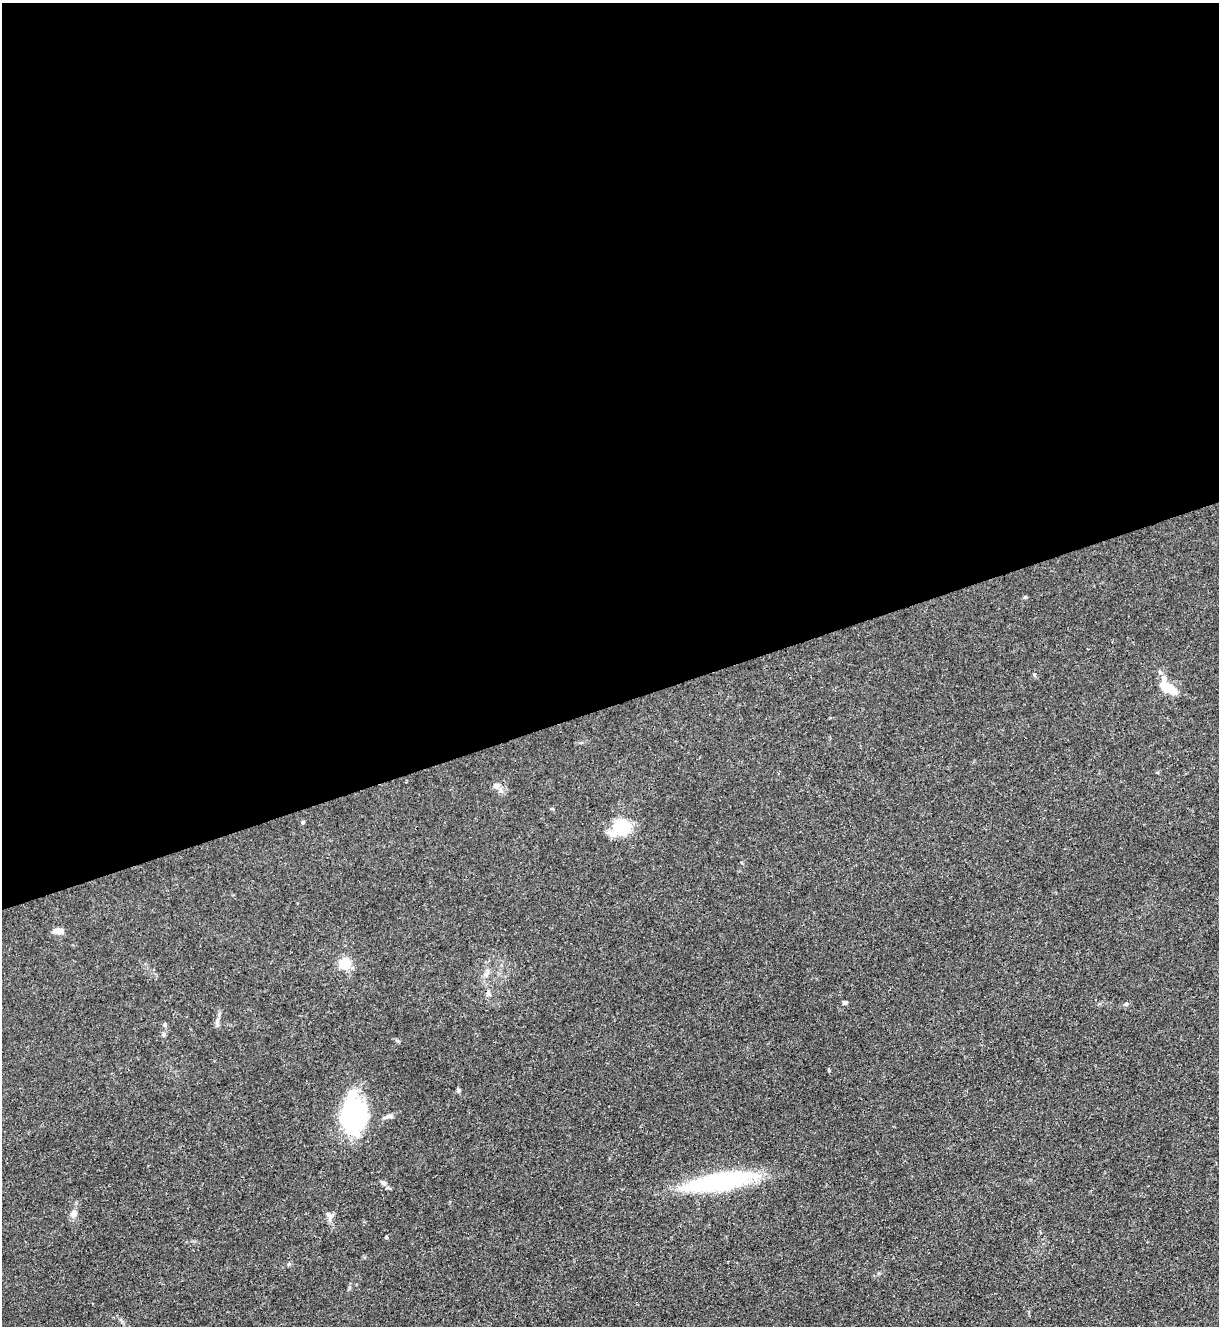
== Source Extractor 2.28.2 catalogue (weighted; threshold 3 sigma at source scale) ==
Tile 2 of 4 x 4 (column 2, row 1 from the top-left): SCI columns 1364-2580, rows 3978-5301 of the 5287 x 5305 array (HDU 1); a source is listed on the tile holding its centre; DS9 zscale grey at full resolution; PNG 1221 x 1328 px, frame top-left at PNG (2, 3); no overlay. Shown black and unused: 53% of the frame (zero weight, under 3 of 4 exposures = <1% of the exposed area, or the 3 px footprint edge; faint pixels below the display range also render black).
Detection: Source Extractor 2.28.2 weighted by HDU 2 'WHT'; one run over the whole footprint, this tile lists its part. Background 0.0279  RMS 0.0026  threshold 0.0119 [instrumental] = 3 sigma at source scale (4.5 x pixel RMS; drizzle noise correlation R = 1.50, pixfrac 1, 0.05/0.05 arcsec/px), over >= 5 px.
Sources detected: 27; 1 inside a brighter object's white glare — not listed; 3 inside a brighter listed object's ellipse — not listed separately; the other 23 listed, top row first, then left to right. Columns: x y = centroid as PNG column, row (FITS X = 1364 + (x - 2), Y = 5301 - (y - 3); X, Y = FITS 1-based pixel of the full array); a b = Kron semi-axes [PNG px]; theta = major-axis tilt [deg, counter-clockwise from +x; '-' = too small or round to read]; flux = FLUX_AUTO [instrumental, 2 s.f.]
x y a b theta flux
1025 597 5 5 - 0.31
1164 678 9 7 -89 1
1168 688 17 8 -26 8
496 786 9 8 - 1.2
303 822 5 4 - 0.32
622 827 20 16 -19 10
58 931 12 6 0 1.9
345 964 5 5 - 33
487 973 13 6 59 1.2
845 1003 6 5 - 0.47
1126 1004 6 5 - 0.47
217 1022 12 6 86 0.98
165 1024 5 5 - 0.53
163 1034 7 5 69 0.52
829 1070 5 3 - 0.25
458 1090 6 5 - 0.45
353 1115 39 26 88 32
389 1116 12 5 16 1.1
719 1182 77 18 11 32
384 1183 7 5 -18 0.68
73 1214 9 7 69 1.4
329 1215 14 7 -42 1.1
386 1237 4 3 - 0.38
Unlisted compact peaks at least as high as the median listed source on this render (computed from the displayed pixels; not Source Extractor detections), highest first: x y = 289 1264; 1034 674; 398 1041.